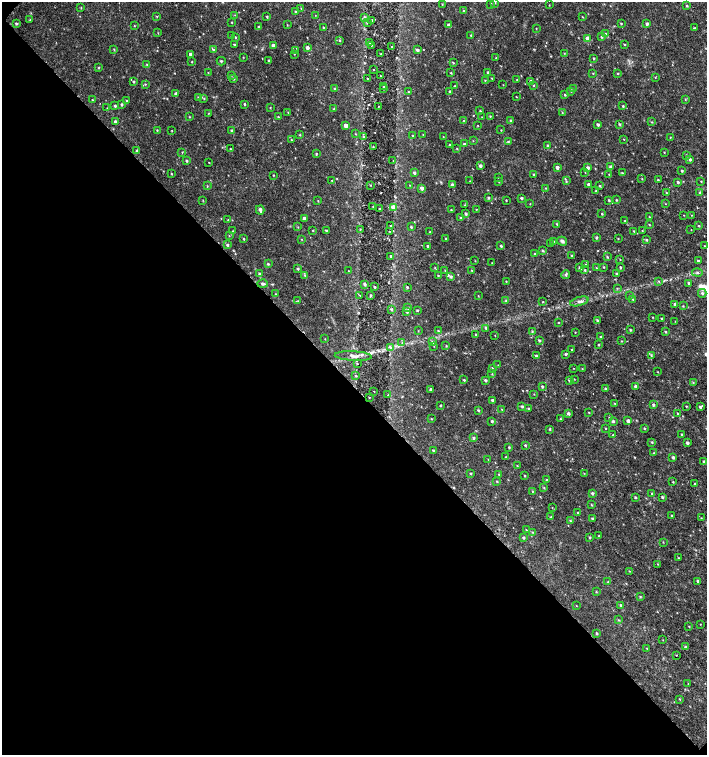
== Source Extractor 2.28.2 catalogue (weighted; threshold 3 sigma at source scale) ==
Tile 9 of 4 x 4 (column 1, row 3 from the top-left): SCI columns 226-1634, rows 1506-3010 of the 6024 x 6030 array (HDU 1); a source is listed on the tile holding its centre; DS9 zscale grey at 2 x 2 block average (1 PNG px = mean of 2 x 2 image px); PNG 709 x 757 px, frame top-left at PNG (2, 2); each listed source drawn as its Kron ellipse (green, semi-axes under 4 px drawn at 4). Shown black and unused: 49% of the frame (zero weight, under 2 of 3 exposures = <1% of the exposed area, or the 3 px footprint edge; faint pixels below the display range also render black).
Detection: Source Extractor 2.28.2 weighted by HDU 2 'WHT'; one run over the whole footprint, this tile lists its part. Background 0.0231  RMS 0.0035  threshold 0.0158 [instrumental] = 3 sigma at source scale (4.5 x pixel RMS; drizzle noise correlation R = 1.50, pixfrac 1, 0.0396/0.0396 arcsec/px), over >= 5 px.
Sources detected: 430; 1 too faint to see at this stretch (2 x 2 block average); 4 cosmic-ray / hot-pixel residue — neither listed nor drawn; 3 inside a brighter listed object's ellipse — not listed separately; the other 422 listed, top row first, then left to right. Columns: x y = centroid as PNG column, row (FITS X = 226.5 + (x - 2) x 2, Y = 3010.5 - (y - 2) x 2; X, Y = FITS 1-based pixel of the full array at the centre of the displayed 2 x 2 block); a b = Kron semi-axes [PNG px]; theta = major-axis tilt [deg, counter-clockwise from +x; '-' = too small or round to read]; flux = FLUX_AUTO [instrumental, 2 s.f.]
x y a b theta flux
495 2 3 2 - 0.46
442 4 2 2 - 0.56
491 4 3 2 - 0.6
549 5 3 2 - 0.39
687 6 3 2 - 0.94
81 8 3 2 - 0.48
301 8 2 2 - 0.43
464 11 3 3 - 0.72
296 12 4 3 - 1.8
235 15 3 2 - 0.37
315 15 2 2 - 0.29
157 17 3 3 - 0.56
267 17 3 3 - 0.88
364 17 4 3 - 1.3
582 17 2 2 - 0.44
30 20 3 2 - 0.37
372 20 3 2 - 0.86
232 22 3 2 - 0.46
367 22 3 3 - 1
16 23 3 3 - 1.1
621 23 3 2 - 0.72
647 24 3 2 - 1.4
287 25 3 2 - 0.46
449 25 3 3 - 1.8
134 26 3 2 - 0.43
259 27 3 2 - 0.98
323 27 2 2 - 0.54
536 28 2 2 - 0.41
694 28 3 2 - 0.62
158 33 3 2 - 0.39
606 34 4 3 - 0.92
471 35 2 2 - 0.76
232 36 3 3 - 0.67
235 37 3 2 - 0.78
601 37 3 3 - 0.98
587 38 3 3 - 3.8
340 40 3 3 - 0.81
370 43 2 2 - 1.2
234 44 3 2 - 0.76
624 44 3 2 - 0.63
371 45 2 2 - 0.65
273 46 3 3 - 2.9
392 46 2 2 - 1.6
307 48 3 3 - 2.9
114 50 3 2 - 0.55
214 50 4 3 - 1.1
417 50 4 3 - 1.6
296 51 3 2 - 0.62
564 53 3 2 - 0.42
190 54 2 2 - 2
294 54 2 2 - 0.33
381 54 2 2 - 0.72
243 57 2 2 - 0.32
496 58 2 2 - 0.36
594 58 3 2 - 0.82
269 60 3 3 - 0.95
221 61 4 2 - 0.92
192 62 3 2 - 0.47
453 63 3 2 - 0.66
147 64 3 3 - 0.74
99 68 3 2 - 0.5
373 70 2 2 - 0.94
488 72 2 2 - 0.95
208 73 2 2 - 0.36
451 73 3 2 - 0.6
618 73 3 3 - 0.6
593 74 3 2 - 0.46
231 75 3 2 - 0.47
381 76 2 2 - 0.7
655 77 3 2 - 0.4
367 78 2 2 - 0.56
492 78 2 2 - 0.49
234 79 3 2 - 0.61
485 80 3 2 - 0.52
517 80 3 2 - 0.82
531 81 3 3 - 2.1
134 82 3 3 - 1
145 84 3 2 - 0.61
503 85 2 2 - 0.3
383 86 2 2 - 0.62
455 86 2 2 - 0.72
533 86 2 2 - 0.83
335 89 3 2 - 0.88
384 89 2 2 - 2.6
573 89 3 2 - 0.55
450 91 3 2 - 1.2
571 91 3 3 - 0.68
408 92 3 2 - 0.63
176 94 4 3 - 2.8
565 95 3 2 - 0.99
198 97 3 2 - 0.68
516 97 3 2 - 0.37
204 99 3 2 - 0.6
685 99 3 2 - 0.54
92 100 2 2 - 0.61
127 101 3 2 - 0.54
122 104 3 2 - 1.2
244 104 3 2 - 0.87
115 106 3 3 - 1.1
378 106 2 2 - 0.83
623 106 3 3 - 0.79
270 107 2 2 - 0.45
107 108 2 2 - 0.26
334 109 3 2 - 0.85
480 111 3 2 - 0.7
288 112 3 2 - 0.52
562 112 3 2 - 0.42
208 113 3 2 - 0.36
490 116 3 2 - 0.69
190 117 3 2 - 0.45
278 117 3 2 - 0.59
482 117 3 2 - 0.38
464 121 3 3 - 0.71
511 121 3 3 - 0.9
115 122 3 3 - 2
652 122 3 2 - 0.59
619 124 3 3 - 0.88
346 125 3 3 - 4.6
598 125 3 2 - 1.5
478 126 3 2 - 0.39
157 130 2 2 - 0.59
172 130 2 2 - 0.39
501 130 2 2 - 0.42
232 131 3 3 - 1.2
355 134 3 2 - 0.44
423 134 3 2 - 0.39
300 135 3 2 - 0.49
413 136 3 2 - 0.97
364 137 3 3 - 1.4
443 137 2 2 - 0.4
670 137 3 2 - 0.47
623 139 2 2 - 0.33
291 140 2 2 - 0.47
473 141 3 2 - 0.37
508 142 3 2 - 1
449 144 2 2 - 0.53
464 144 3 3 - 1.1
547 145 3 3 - 1.1
373 146 2 2 - 0.45
230 149 2 2 - 0.52
457 149 3 2 - 0.6
137 151 3 3 - 1.1
182 152 3 2 - 0.42
664 152 2 2 - 0.47
316 154 3 2 - 0.7
686 155 3 2 - 0.84
690 159 3 2 - 1.4
187 161 3 3 - 1
393 161 2 2 - 0.48
209 162 2 2 - 0.58
480 166 3 3 - 2
557 167 3 3 - 2.6
611 167 3 3 - 2.4
588 168 3 3 - 2.5
682 171 3 2 - 0.98
585 172 2 2 - 0.32
171 173 3 2 - 0.6
414 173 3 3 - 1.5
622 173 3 2 - 0.56
609 174 3 2 - 0.34
273 175 2 2 - 0.51
534 175 2 2 - 0.76
498 177 2 2 - 0.34
642 179 3 2 - 0.49
332 180 2 2 - 1.1
658 180 2 2 - 0.8
470 181 2 2 - 0.29
566 181 3 3 - 0.69
701 181 3 2 - 0.51
499 182 3 2 - 0.42
678 182 3 2 - 1.1
370 185 3 2 - 0.45
409 185 2 2 - 0.39
452 185 3 3 - 1.6
589 185 3 2 - 2.3
207 186 3 2 - 0.73
600 186 3 2 - 0.82
422 188 3 3 - 2.7
546 188 2 2 - 0.5
596 191 3 2 - 0.51
666 193 3 2 - 0.6
700 193 3 3 - 0.76
488 198 3 3 - 1.3
522 198 3 2 - 1.2
203 200 3 2 - 0.4
506 200 2 2 - 0.51
609 200 3 3 - 0.99
616 200 3 2 - 0.75
318 201 2 2 - 0.43
530 204 2 2 - 0.29
666 204 2 2 - 0.32
465 205 2 2 - 0.31
373 206 2 2 - 0.36
393 207 4 3 - 7.4
379 209 2 2 - 0.7
476 209 2 2 - 0.36
260 210 4 3 - 2.2
451 210 3 2 - 0.56
466 214 3 2 - 1.5
602 214 3 2 - 0.68
684 215 3 2 - 0.29
691 215 2 2 - 0.33
460 217 3 2 - 0.53
649 217 3 2 - 0.45
304 218 3 3 - 2.7
228 220 3 3 - 0.52
625 220 3 2 - 0.43
557 224 3 2 - 0.89
649 225 3 2 - 0.59
391 226 3 2 - 0.98
699 226 3 2 - 0.69
298 227 3 2 - 0.42
411 227 3 2 - 0.96
360 229 3 2 - 0.5
313 230 2 2 - 0.52
326 230 3 2 - 0.95
691 230 2 2 - 0.29
233 231 3 2 - 0.36
389 231 2 2 - 0.37
634 231 3 2 - 0.81
642 231 3 2 - 0.47
430 232 2 2 - 0.66
229 236 3 2 - 0.35
596 237 2 2 - 1.4
244 239 3 2 - 0.7
301 239 2 2 - 0.39
446 239 2 2 - 1.1
618 239 2 2 - 0.55
646 240 3 3 - 0.88
554 241 3 2 - 0.43
562 241 5 4 - 1.6
551 244 3 2 - 0.34
227 245 3 3 - 1.4
428 246 2 2 - 1.2
501 246 2 2 - 1.2
704 246 2 2 - 0.33
542 250 3 3 - 0.87
535 254 3 2 - 0.49
390 256 2 2 - 0.86
572 256 3 2 - 0.87
607 257 3 2 - 0.83
620 259 3 2 - 0.35
475 261 3 2 - 0.38
698 261 2 2 - 1.4
492 263 2 2 - 0.32
268 264 3 2 - 0.84
586 265 3 3 - 0.73
580 267 3 3 - 1.5
604 267 3 2 - 0.55
620 267 3 2 - 0.93
435 268 3 3 - 0.57
596 268 3 2 - 0.51
298 269 3 3 - 1.1
445 270 3 2 - 0.55
471 270 3 2 - 0.46
585 270 3 2 - 0.82
348 271 2 2 - 0.23
616 273 3 2 - 0.82
697 273 5 2 - 0.89
259 274 4 3 - 1.1
305 275 3 3 - 1.1
566 275 4 3 - 1.3
438 276 3 2 - 0.58
450 276 4 4 - 1.7
506 281 3 2 - 0.51
659 281 3 2 - 0.48
688 283 3 2 - 1.1
263 284 5 3 - 1.7
365 284 3 2 - 2
375 287 3 3 - 0.89
407 287 3 2 - 0.95
617 288 3 2 - 0.52
702 293 4 3 - 1.6
276 294 3 2 - 0.51
360 295 2 2 - 0.37
630 295 3 2 - 0.33
371 296 3 2 - 1.1
478 296 3 2 - 0.37
633 299 3 2 - 0.65
506 300 3 3 - 0.68
298 301 2 2 - 0.35
579 301 9 4 16 2.7
543 302 2 2 - 0.56
675 304 3 2 - 1.1
683 306 3 2 - 0.54
407 308 3 3 - 1.1
391 309 3 3 - 0.95
417 310 3 2 - 0.7
407 312 3 3 - 1.5
652 317 2 2 - 0.42
662 318 2 2 - 0.98
597 320 3 2 - 0.95
675 321 2 2 - 0.29
559 322 2 2 - 0.45
486 328 3 3 - 1.6
630 330 3 2 - 0.96
418 331 3 2 - 0.38
438 331 3 2 - 0.73
532 331 3 2 - 0.64
575 332 2 2 - 0.46
665 332 3 2 - 0.88
475 334 3 2 - 0.57
495 335 2 2 - 0.27
601 336 3 2 - 0.79
325 339 3 2 - 0.34
539 340 2 2 - 1.2
621 341 3 2 - 0.46
432 342 4 3 - 1.2
402 343 3 2 - 0.78
598 345 3 2 - 0.77
434 346 2 2 - 0.41
446 346 3 2 - 0.59
390 347 4 2 - 1.1
572 350 2 2 - 0.56
565 354 3 3 - 1.1
651 355 3 3 - 0.89
353 356 18 4 -3 5.5
536 356 3 2 - 1.6
357 364 3 2 - 0.39
498 365 2 2 - 0.26
492 368 3 2 - 0.82
573 368 2 2 - 0.3
582 369 3 2 - 0.55
658 372 2 2 - 0.39
492 374 3 2 - 0.43
356 376 3 2 - 0.63
574 379 3 2 - 0.43
464 380 3 2 - 0.65
485 380 3 3 - 1.4
569 380 3 3 - 1.3
693 382 3 3 - 0.63
542 386 3 2 - 1.2
635 386 3 2 - 1.5
430 389 3 2 - 1.4
605 389 3 2 - 1.1
374 391 2 2 - 0.39
534 394 2 2 - 0.37
388 395 4 3 - 0.87
369 397 2 2 - 0.38
492 400 2 2 - 1.5
615 403 2 2 - 0.42
441 405 2 2 - 0.72
653 405 4 3 - 1.6
522 406 3 3 - 1.3
686 406 3 2 - 0.57
700 407 3 2 - 1.6
502 409 2 2 - 0.42
528 409 3 2 - 0.69
478 410 3 2 - 0.95
589 412 2 2 - 0.52
568 413 3 3 - 1.7
678 414 3 2 - 0.54
609 417 3 2 - 0.47
431 419 2 2 - 0.51
560 419 3 2 - 0.65
492 421 2 2 - 1.2
613 421 3 3 - 1.2
628 421 3 2 - 2.3
605 428 2 2 - 0.53
644 428 3 2 - 0.77
550 429 3 2 - 0.87
681 434 2 2 - 0.59
613 435 2 2 - 0.45
473 438 4 3 - 1.3
652 442 3 2 - 0.87
687 443 2 2 - 2.3
525 445 3 2 - 0.89
509 447 3 2 - 0.81
433 450 3 2 - 1.3
654 453 3 3 - 0.63
506 457 3 2 - 0.51
673 457 3 3 - 1.2
488 459 3 2 - 0.32
704 461 3 2 - 1.5
517 466 3 2 - 0.62
471 473 2 2 - 0.76
584 473 3 2 - 0.45
499 474 3 2 - 0.66
525 475 3 2 - 0.61
547 480 3 2 - 1
497 481 3 2 - 0.65
673 482 3 2 - 0.56
695 484 3 2 - 0.85
544 488 3 2 - 0.62
532 491 3 2 - 0.56
592 493 3 3 - 1.5
652 494 3 3 - 1
635 497 2 2 - 0.9
662 497 3 2 - 1.2
591 505 3 3 - 0.62
552 507 2 2 - 0.29
578 512 2 2 - 0.6
672 515 2 2 - 0.74
551 517 3 2 - 0.85
701 518 3 2 - 0.48
592 519 3 3 - 1.4
570 520 4 3 - 0.99
526 530 3 2 - 0.62
532 532 2 2 - 0.55
599 536 3 2 - 0.87
523 537 3 3 - 1.3
589 537 3 2 - 1
663 542 3 2 - 0.41
679 558 3 2 - 0.56
658 564 2 2 - 0.41
629 571 2 2 - 0.39
698 581 3 3 - 1.4
608 582 3 3 - 0.79
596 592 3 2 - 0.61
640 596 3 2 - 0.78
576 605 2 2 - 0.34
621 605 3 2 - 0.8
619 620 3 2 - 0.53
700 624 2 2 - 0.32
689 626 2 2 - 0.45
597 633 3 2 - 0.99
663 640 2 2 - 0.31
685 646 3 2 - 0.79
647 648 3 2 - 0.53
676 655 2 2 - 0.39
688 683 2 2 - 0.47
679 699 3 2 - 0.54
Isophote crosses this tile's border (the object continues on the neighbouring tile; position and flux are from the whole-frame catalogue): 1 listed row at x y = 495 2
Diffuse or blended objects may show on this block-average render without a row.